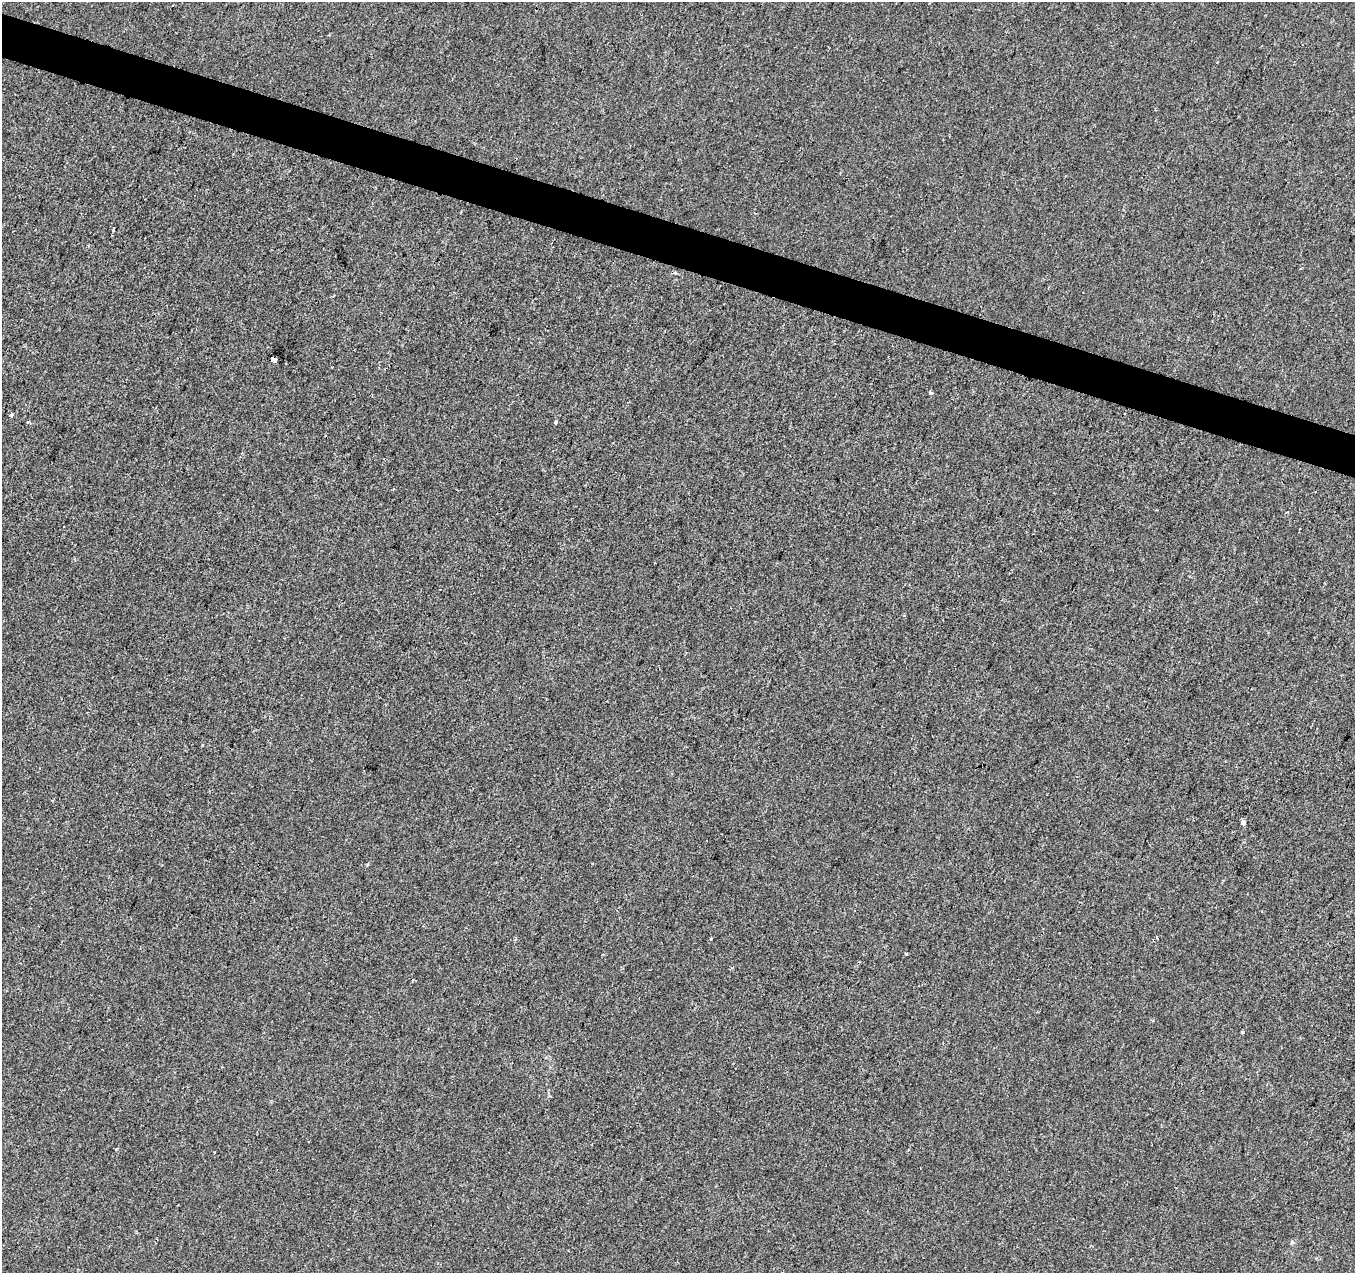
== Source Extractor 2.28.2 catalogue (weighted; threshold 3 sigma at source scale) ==
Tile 11 of 4 x 4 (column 3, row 3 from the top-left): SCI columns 2716-4068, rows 1548-2818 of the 5422 x 5573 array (HDU 1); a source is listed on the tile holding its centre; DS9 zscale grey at full resolution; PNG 1357 x 1275 px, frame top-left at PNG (2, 2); no overlay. Shown black and unused: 3% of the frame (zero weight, under 2 of 3 exposures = <1% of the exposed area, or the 3 px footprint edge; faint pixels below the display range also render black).
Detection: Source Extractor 2.28.2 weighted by HDU 2 'WHT'; one run over the whole footprint, this tile lists its part. Background -5.66e-04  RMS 0.0041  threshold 0.0187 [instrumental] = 3 sigma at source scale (4.5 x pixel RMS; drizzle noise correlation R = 1.50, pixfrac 1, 0.0396/0.0396 arcsec/px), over >= 5 px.
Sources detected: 19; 6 cosmic-ray / hot-pixel residue — not listed; the other 13 listed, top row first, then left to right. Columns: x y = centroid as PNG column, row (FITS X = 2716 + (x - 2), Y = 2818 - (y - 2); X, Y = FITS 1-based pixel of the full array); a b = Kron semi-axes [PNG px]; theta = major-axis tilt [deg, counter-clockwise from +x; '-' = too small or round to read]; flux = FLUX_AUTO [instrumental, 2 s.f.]
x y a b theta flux
675 273 6 4 -18 0.6
274 360 5 3 - 25
930 392 3 3 - 1.9
11 415 4 4 - 0.86
556 422 3 3 - 3.1
1156 510 2 2 - 0.35
904 616 3 3 - 0.44
1243 823 3 3 - 40
711 939 3 3 - 0.97
906 953 3 3 - 1.2
1243 1032 4 3 - 0.54
115 1150 3 3 - 0.8
1292 1242 6 5 - 0.66
Overlapping masked pixels (flux is a lower limit): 1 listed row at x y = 274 360